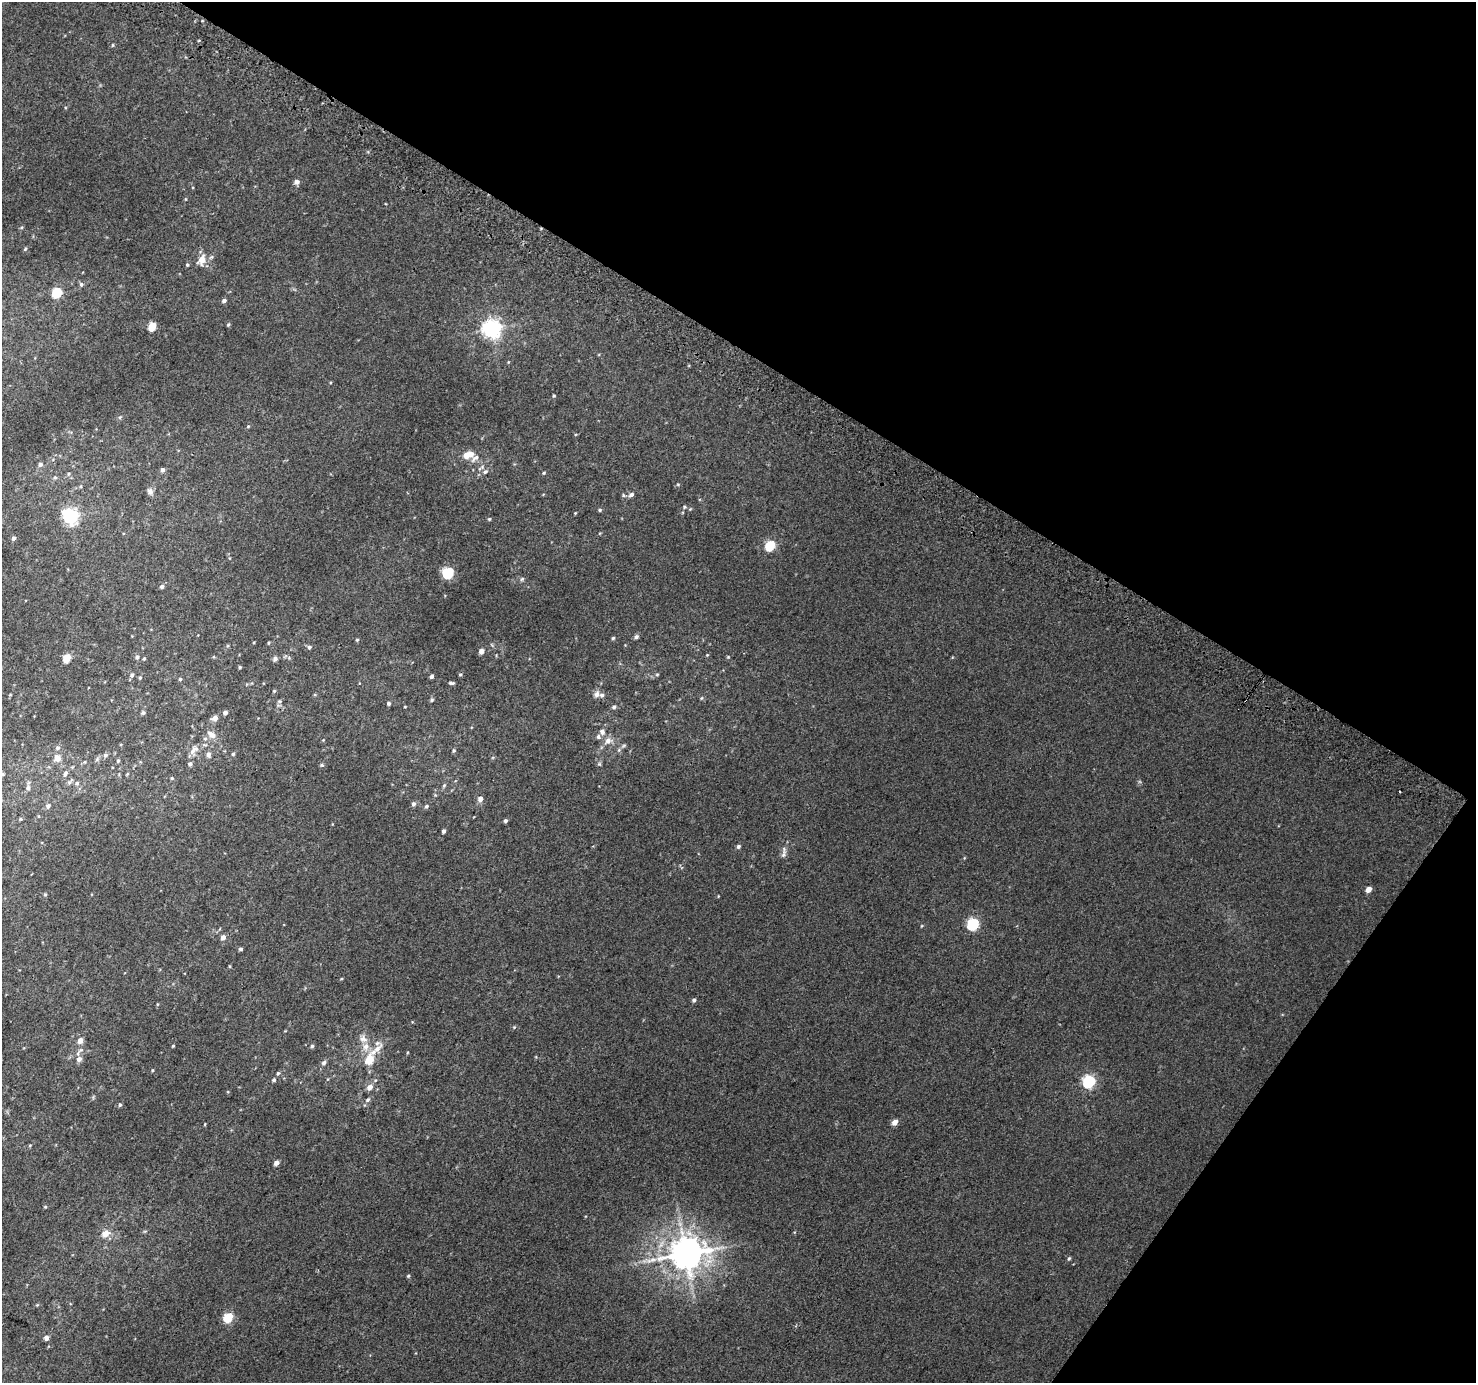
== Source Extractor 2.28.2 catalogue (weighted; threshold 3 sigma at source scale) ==
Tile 8 of 4 x 4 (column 4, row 2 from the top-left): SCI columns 4453-5926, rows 3051-4431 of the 5950 x 6035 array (HDU 1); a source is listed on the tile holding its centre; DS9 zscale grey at full resolution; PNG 1478 x 1385 px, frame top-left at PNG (2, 2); no overlay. Shown black and unused: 32% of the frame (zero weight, under 2 of 3 exposures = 2% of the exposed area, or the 3 px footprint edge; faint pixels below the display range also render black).
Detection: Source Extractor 2.28.2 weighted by HDU 2 'WHT'; one run over the whole footprint, this tile lists its part. Background 0.0128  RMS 0.0073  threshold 0.0328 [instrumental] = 3 sigma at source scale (4.5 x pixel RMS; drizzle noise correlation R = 1.50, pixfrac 1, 0.0396/0.0396 arcsec/px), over >= 5 px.
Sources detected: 145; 1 long thin detection or spike segment (spike, bleed or trail) — not listed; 5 inside a brighter listed object's ellipse — not listed separately; the other 139 listed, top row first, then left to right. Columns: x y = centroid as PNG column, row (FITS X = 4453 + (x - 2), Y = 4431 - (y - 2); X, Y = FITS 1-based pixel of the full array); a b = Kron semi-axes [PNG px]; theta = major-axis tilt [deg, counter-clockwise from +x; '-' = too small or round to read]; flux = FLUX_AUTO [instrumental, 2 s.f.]
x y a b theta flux
113 45 5 3 - 0.64
297 182 5 5 - 3.1
25 249 5 4 - 0.77
202 260 9 7 67 8.7
187 265 5 4 - 0.85
81 284 6 5 - 1.5
57 293 6 5 - 42
224 300 5 4 - 2
228 324 5 4 - 0.94
152 326 5 5 - 21
491 329 7 7 - 340
508 362 5 3 - 0.53
554 396 4 3 - 0.77
120 417 5 4 - 0.92
248 426 5 4 - 0.88
468 455 9 5 13 12
475 458 13 6 43 3.1
40 464 6 5 - 1.8
163 470 4 4 - 2.6
485 472 7 6 - 2.2
544 473 5 4 - 0.77
68 474 5 5 - 1
55 478 6 4 0 1
678 484 6 4 -1 0.77
81 486 5 3 - 0.69
150 491 9 7 -60 2.9
631 495 7 5 25 2.2
684 507 5 4 - 0.95
690 509 5 4 - 0.7
600 510 5 4 - 1
575 513 4 3 - 0.56
70 516 6 6 - 190
489 519 4 4 - 0.87
13 538 5 4 - 1.9
770 545 6 5 - 42
448 573 6 5 - 67
522 579 5 5 - 1.2
162 587 6 5 - 1.6
636 637 7 5 57 1.5
613 638 4 4 - 0.95
357 640 4 4 - 0.76
268 643 4 3 - 0.62
309 647 5 4 - 1.6
481 651 5 4 - 4.8
707 655 4 3 - 0.58
137 657 6 5 - 1.9
728 657 4 4 - 0.64
67 658 5 5 - 21
144 658 5 4 - 0.95
289 658 6 4 -47 1
275 659 6 5 - 1.9
240 667 3 3 - 0.96
460 674 5 4 - 0.83
657 674 5 4 - 0.82
132 675 7 6 - 1.7
431 676 4 3 - 2
140 678 5 4 - 0.82
180 679 4 4 - 0.87
451 683 6 3 -12 1.3
274 691 4 4 - 0.77
597 694 8 6 63 3.3
315 695 5 3 - 0.65
702 698 5 3 - 0.74
432 700 5 4 - 1
389 703 4 4 - 1.4
405 707 4 2 - 0.51
614 707 6 5 - 1.6
143 713 5 5 - 1.3
225 713 4 4 - 2.7
215 718 6 5 - 3.8
602 732 8 7 - 2.6
211 735 13 8 -32 5
608 741 10 8 40 4.8
624 745 6 4 19 1
57 748 7 5 27 1.5
194 750 17 10 62 5.5
454 750 5 5 - 1
233 754 4 4 - 0.94
105 755 6 6 - 1.6
208 755 6 5 - 2.6
57 758 10 9 - 5.2
97 759 7 4 47 1.3
118 761 5 4 - 1
85 762 4 3 - 0.67
599 764 6 5 - 1
322 765 5 4 - 0.97
2 774 7 5 13 1.5
65 774 9 6 63 2.4
127 774 5 3 - 0.68
172 778 5 4 - 0.84
77 783 7 6 - 1.9
444 785 7 5 62 1.2
28 788 8 6 76 2.7
480 799 6 5 - 3.6
414 804 5 5 - 2
48 806 7 6 - 2.2
426 806 5 5 - 1.4
21 819 5 4 - 0.86
505 821 4 4 - 1.4
443 831 4 3 - 1.8
738 846 5 5 - 1.5
783 854 14 6 72 2.8
1368 889 5 4 - 6.2
45 894 5 4 - 0.77
973 924 6 5 - 79
921 926 5 3 - 0.6
223 937 5 5 - 3.5
241 949 5 4 - 1.2
229 966 5 3 - 0.6
341 979 5 3 - 0.61
694 1000 5 4 - 1.6
514 1027 4 4 - 0.66
80 1041 6 5 - 5.2
173 1046 4 3 - 0.68
312 1046 5 4 - 1.3
366 1047 11 10 - 6.8
377 1049 15 7 45 6.9
79 1059 6 6 - 3.6
369 1059 12 9 63 14
324 1063 6 5 - 2.1
152 1070 4 3 - 0.64
278 1073 5 5 - 1.1
274 1080 5 5 - 1.2
1089 1082 6 6 - 97
370 1087 7 6 - 4.8
368 1100 7 6 - 1.7
120 1105 5 4 - 1.1
895 1122 5 4 - 6.2
205 1124 4 2 - 0.53
30 1145 5 3 - 0.65
276 1163 4 4 - 4
45 1207 4 4 - 0.68
105 1234 6 5 - 8.6
686 1253 10 9 - 1600
1069 1258 6 4 71 1
408 1276 5 4 - 0.88
37 1305 4 4 - 0.59
228 1317 5 5 - 37
46 1338 6 5 - 2.6
Isophote crosses this tile's border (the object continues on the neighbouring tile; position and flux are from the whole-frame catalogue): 1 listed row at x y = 2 774